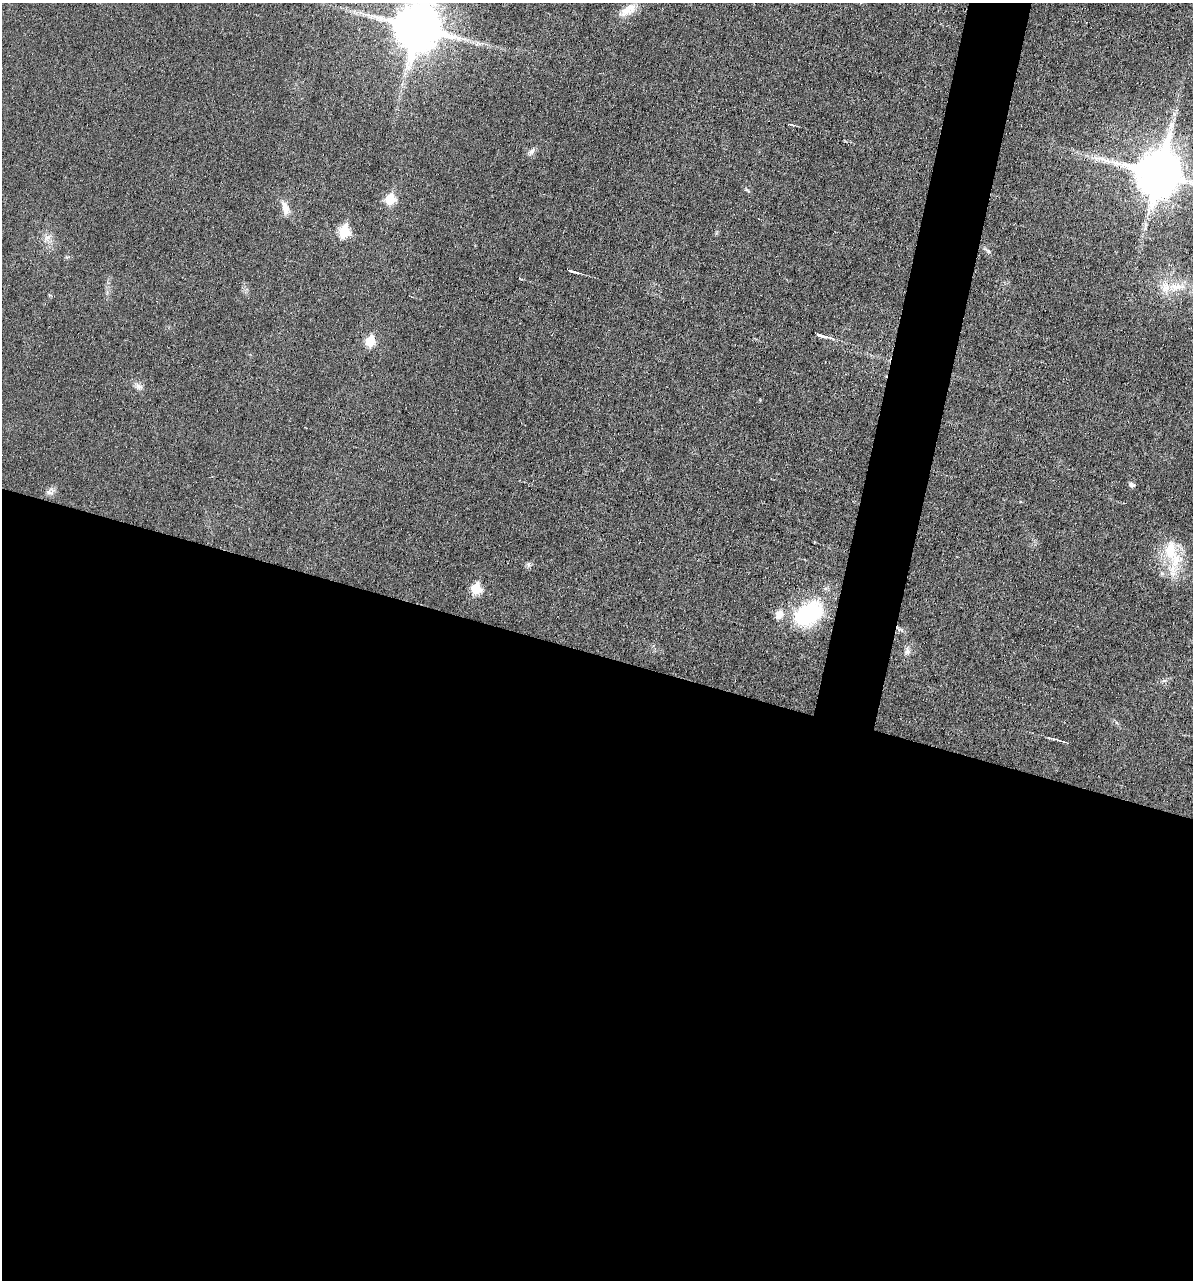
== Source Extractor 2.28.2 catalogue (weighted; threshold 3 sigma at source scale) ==
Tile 14 of 4 x 4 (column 2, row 4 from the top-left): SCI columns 1313-2503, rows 2-1279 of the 5132 x 5115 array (HDU 1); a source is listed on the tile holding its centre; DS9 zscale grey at full resolution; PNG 1195 x 1282 px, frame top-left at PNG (2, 3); no overlay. Shown black and unused: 52% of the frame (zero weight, under 3 of 6 exposures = <1% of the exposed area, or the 3 px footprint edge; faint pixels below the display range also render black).
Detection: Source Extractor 2.28.2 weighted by HDU 2 'WHT'; one run over the whole footprint, this tile lists its part. Background 0.0195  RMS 0.0036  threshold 0.0145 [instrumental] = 3 sigma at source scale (4.09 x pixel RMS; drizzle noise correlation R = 1.36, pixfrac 0.8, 0.05/0.05 arcsec/px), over >= 5 px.
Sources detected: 26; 1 inside a brighter object's white glare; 1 long thin detection or spike segment (spike, bleed or trail) — not listed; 2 inside a brighter listed object's ellipse — not listed separately; the other 22 listed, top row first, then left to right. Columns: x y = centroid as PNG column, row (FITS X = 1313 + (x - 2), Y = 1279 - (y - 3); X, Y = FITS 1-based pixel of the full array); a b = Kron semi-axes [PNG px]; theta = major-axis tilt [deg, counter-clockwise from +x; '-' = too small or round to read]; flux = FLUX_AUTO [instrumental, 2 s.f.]
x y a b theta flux
628 10 24 11 32 4.5
417 27 16 13 75 1400
792 124 8 2 -21 0.41
532 152 13 5 47 1.2
1158 173 15 13 75 1500
390 199 6 6 - 14
285 208 19 8 -74 3
344 231 7 6 - 22
987 251 12 4 -38 0.79
572 271 15 3 -17 1
1175 287 22 11 7 6.1
821 335 19 4 -16 2.3
370 341 6 6 - 13
138 386 10 7 -55 1.5
1131 485 8 5 -26 0.99
49 492 9 6 -30 1.1
1170 550 35 18 -78 13
528 564 6 6 - 0.7
476 589 6 6 - 17
809 611 41 24 20 25
907 651 10 6 -89 1.2
1064 742 9 3 -20 0.7
Isophote crosses this tile's border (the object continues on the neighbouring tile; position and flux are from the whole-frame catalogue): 2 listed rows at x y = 417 27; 1158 173